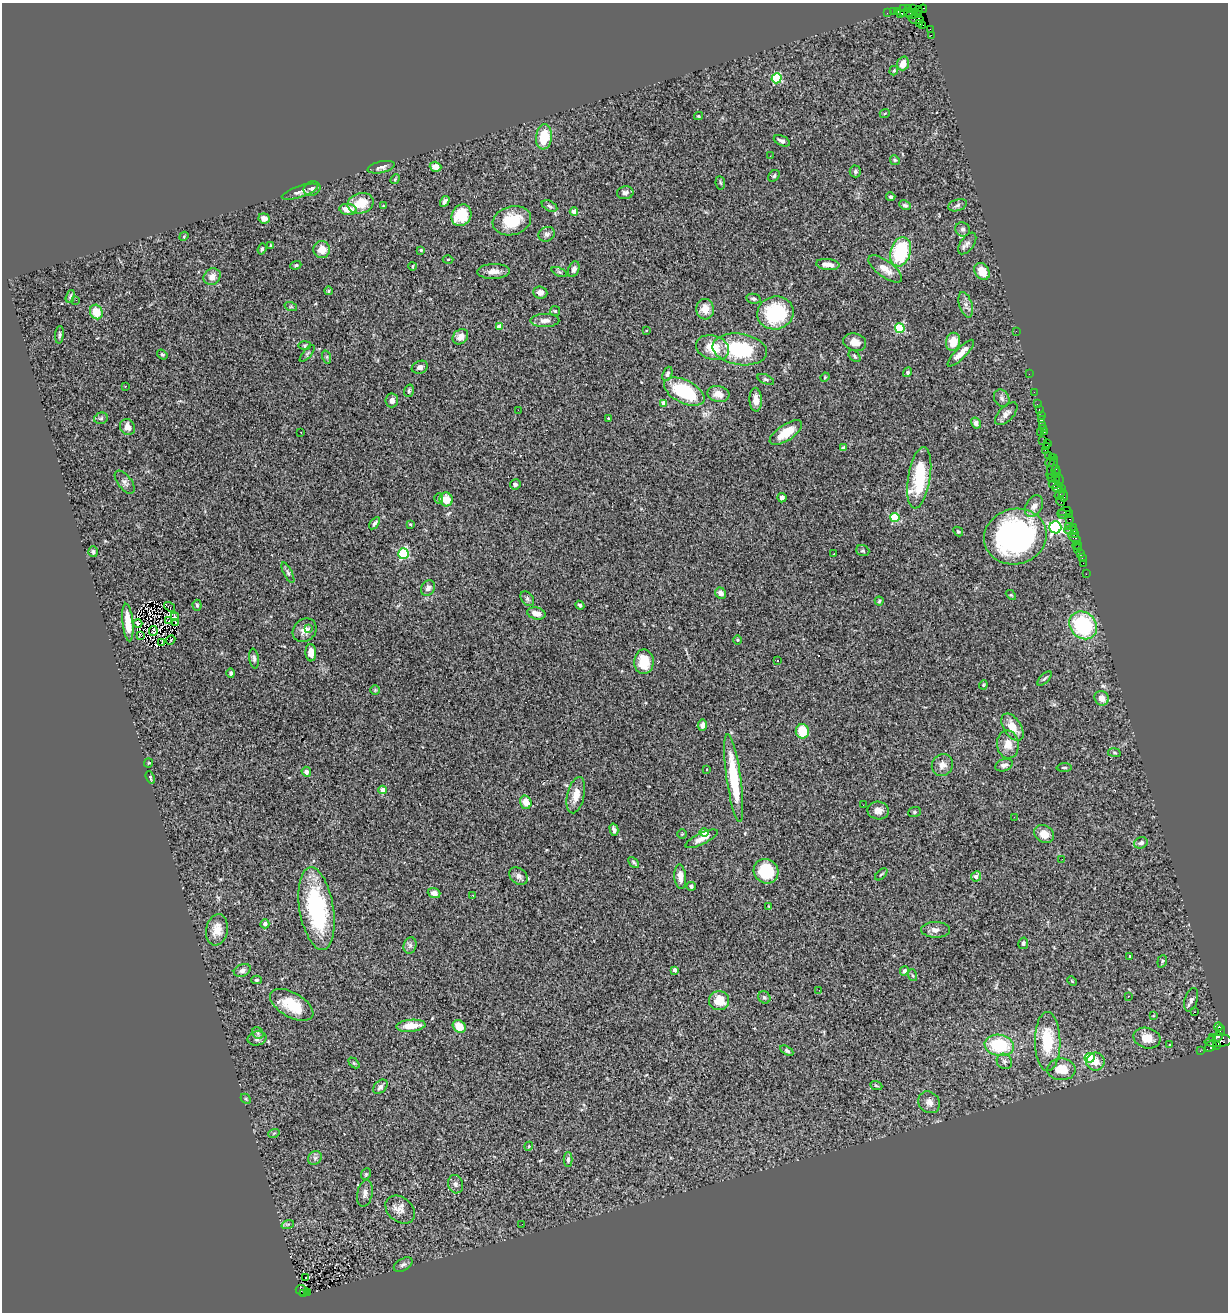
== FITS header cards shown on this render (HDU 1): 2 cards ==
NAXIS1  =                 1226
NAXIS2  =                 1310

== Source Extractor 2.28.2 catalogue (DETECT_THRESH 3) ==
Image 1226 x 1310 px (HDU 1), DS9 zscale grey, 1 PNG px = 1 image px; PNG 1230 x 1314 px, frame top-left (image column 1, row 1310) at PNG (2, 3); each listed source drawn as its Kron ellipse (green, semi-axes under 4 px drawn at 4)
Background 4.14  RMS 0.11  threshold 0.333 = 3 sigma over >= 5 px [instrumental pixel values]
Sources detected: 309; all 309 listed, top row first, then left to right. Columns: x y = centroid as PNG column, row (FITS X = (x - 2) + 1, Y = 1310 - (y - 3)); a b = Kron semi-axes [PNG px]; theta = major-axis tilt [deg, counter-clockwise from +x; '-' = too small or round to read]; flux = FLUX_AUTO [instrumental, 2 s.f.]
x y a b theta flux
903 9 4 3 - 110
908 9 3 3 - 69
912 9 3 2 - 78
923 9 4 2 - 66
918 10 4 2 - 86
893 11 2 2 - 87
898 11 2 2 - 100
887 13 2 2 - 45
901 13 3 2 - 65
906 13 6 3 9 210
912 14 6 4 24 510
919 14 4 3 - 130
916 20 7 4 -5 700
919 23 4 3 - 230
923 25 2 2 - 63
930 29 4 2 - 160
931 35 3 2 - 29
903 63 7 5 71 70
894 71 5 3 - 8.8
777 78 5 5 - 500
885 113 5 3 - 6.4
699 116 4 4 - 7.1
544 137 12 8 84 190
782 141 8 5 -24 29
770 156 2 2 - 5.1
895 160 5 4 - 11
381 167 14 5 13 31
435 167 6 5 - 59
855 171 6 5 - 17
774 176 6 5 - 14
395 179 5 4 - 9.3
720 183 7 4 -82 12
312 188 8 7 - 26
300 192 19 5 19 36
625 193 8 6 4 26
891 197 4 4 - 13
445 201 6 4 60 21
361 203 13 10 14 150
905 205 6 4 -26 14
957 205 9 5 18 21
383 206 4 3 - 4.8
549 206 8 5 -28 13
348 209 8 5 -6 110
574 212 4 4 - 110
461 215 11 9 61 240
264 218 6 5 - 52
512 221 19 14 16 230
963 229 7 7 - 21
547 234 8 7 - 24
184 236 5 3 - 7
967 243 12 6 54 31
271 246 4 2 - 6.6
262 249 6 3 70 10
322 249 8 8 - 88
421 250 4 4 - 7.9
901 252 15 10 73 480
448 259 5 3 - 7.3
828 264 11 5 -6 54
296 265 5 4 - 12
413 266 4 3 - 6.3
574 269 8 5 68 21
885 269 20 8 -36 79
493 271 16 7 2 60
982 271 9 7 -55 110
559 272 8 4 -23 14
212 277 9 8 - 57
328 291 4 4 - 11
540 292 7 6 - 36
70 296 6 4 72 13
754 299 7 5 -11 17
76 300 2 2 - 30
966 305 13 6 -72 36
291 307 6 4 -18 9.5
705 309 10 9 - 83
555 311 5 5 - 10
96 312 7 6 - 120
775 313 18 16 13 530
545 320 14 6 1 47
499 327 4 4 - 99
900 328 5 5 - 530
646 330 3 2 - 6
1016 331 2 2 - 46
59 335 9 3 85 13
460 337 8 7 - 40
855 342 11 8 -17 66
953 342 9 7 79 120
305 345 6 3 1 9.6
713 348 17 12 -17 170
740 349 27 15 -9 510
961 353 18 5 45 83
162 354 5 4 - 9.8
307 354 10 3 50 14
855 356 7 4 -44 13
327 357 7 4 -72 12
420 367 8 6 23 30
908 372 5 4 - 12
667 374 7 4 68 17
1029 374 2 2 - 84
825 377 5 3 - 6.7
766 379 9 4 -24 14
125 386 3 3 - 14
409 391 6 4 71 12
684 392 22 11 -26 490
1034 392 2 2 - 55
718 394 11 8 -14 67
1002 398 9 7 -61 25
392 400 7 6 - 37
756 400 12 6 -88 49
664 403 4 4 - 93
1037 404 2 2 - 71
518 410 2 2 - 24
1039 410 3 2 - 100
1006 414 14 7 46 38
1041 416 2 2 - 110
101 418 7 5 13 14
608 419 4 3 - 8.4
1041 420 4 3 - 200
976 423 6 5 - 27
1042 425 3 2 - 100
127 427 8 7 - 54
1044 429 4 2 - 110
1045 431 3 3 - 94
301 432 2 2 - 4.7
786 433 18 8 33 160
1040 433 3 3 - 220
1043 440 3 2 - 170
1048 443 3 2 - 98
1047 446 3 2 - 76
843 448 4 4 - 16
1045 450 2 2 - 220
1048 455 3 3 - 64
1052 457 4 2 - 130
1050 462 5 3 - 430
1052 467 12 4 72 950
1056 470 4 3 - 120
1056 473 5 3 - 480
1051 477 2 2 - 95
919 478 31 11 81 420
1055 479 2 2 - 130
1059 480 6 3 -79 470
125 482 13 6 -52 30
515 484 5 5 - 16
1055 484 6 4 -6 1400
1057 488 5 3 - 290
1062 489 4 2 - 79
1060 495 6 3 52 280
1064 496 6 3 -90 360
782 498 4 4 - 24
439 499 5 4 - 9.8
446 499 7 6 - 96
1060 501 5 2 - 77
1034 506 11 8 62 46
1065 511 7 3 18 280
1062 514 4 2 - 240
1069 514 3 2 - 140
895 517 4 4 - 350
1070 519 3 2 - 91
375 523 7 4 53 17
410 524 4 3 - 6.2
1069 526 3 2 - 380
1055 527 6 6 - 1400
1073 527 4 2 - 86
1071 530 7 2 -2 190
958 532 5 4 - 9.7
1075 534 4 2 - 120
1015 537 31 27 13 1800
1075 538 7 3 -38 390
1077 545 4 2 - 51
1077 549 2 2 - 20
863 551 6 5 - 12
93 552 5 4 - 15
403 554 5 5 - 630
834 554 3 2 - 16
1080 554 3 3 - 200
1082 557 3 2 - 79
1083 563 2 2 - 58
288 573 11 4 -63 15
1086 574 2 2 - 25
428 588 8 6 57 36
721 593 6 5 - 37
1011 595 6 3 -43 8.4
527 599 8 6 -52 18
879 601 4 4 - 9.4
197 605 5 4 - 12
580 605 4 3 - 13
169 607 6 2 -36 12
536 613 9 6 -14 57
175 617 4 3 - 170
169 621 4 2 - 7.4
176 622 2 2 - 4.3
128 623 19 5 -85 120
138 623 4 3 - 18
1083 625 15 13 -48 610
309 629 3 3 - 18
305 630 13 11 40 61
153 631 5 3 - 2.6
140 635 3 2 - 8.3
171 640 5 2 - 7.7
737 640 5 3 - 6.7
162 643 4 2 - 0.13
311 653 8 5 -88 52
254 658 10 5 -81 18
777 661 3 2 - 7.1
644 662 12 9 88 190
231 673 5 4 - 15
1045 678 9 4 45 14
983 685 4 4 - 7.7
375 690 5 4 - 8.1
1102 698 7 7 - 56
702 725 6 4 82 50
1012 727 15 8 -56 110
802 731 7 6 - 170
1008 744 14 11 -85 82
1114 753 6 3 -9 8.8
149 763 4 4 - 7.4
942 765 11 10 - 52
1004 765 9 6 19 25
1064 767 7 3 0 11
706 769 3 2 - 5.1
306 772 5 4 - 24
150 777 6 3 -70 11
734 778 44 7 -82 440
383 790 4 4 - 93
576 795 18 8 77 88
526 802 7 6 - 87
863 805 3 2 - 6.1
878 811 11 9 -10 47
914 812 6 5 - 11
1014 817 2 2 - 4.3
614 830 6 4 -75 24
704 832 4 4 - 120
682 834 4 4 - 7.3
1044 834 10 8 -33 83
702 839 18 5 25 59
1141 843 7 5 26 22
1062 859 2 2 - 5.7
634 862 6 4 -45 12
766 871 13 12 - 260
881 874 7 3 44 8.6
519 876 10 7 -40 32
976 876 5 4 - 34
680 877 12 6 -85 47
691 886 5 4 - 18
434 893 6 5 - 32
473 895 2 2 - 9.7
769 906 2 2 - 4.5
316 909 42 17 -81 820
265 924 4 4 - 33
217 930 16 11 80 100
935 930 14 8 -1 37
1023 943 6 5 - 15
410 945 8 6 74 21
1129 957 3 3 - 8.5
1162 961 6 4 70 11
242 970 9 6 24 30
675 970 4 4 - 25
904 971 5 3 - 18
912 975 6 4 -70 8.7
256 980 5 4 - 12
1072 981 5 3 - 7.2
819 990 2 2 - 4.8
1128 996 2 2 - 6.6
764 997 6 5 - 13
1191 1000 12 6 72 27
719 1001 10 9 - 110
292 1005 24 12 -30 240
1195 1012 3 2 - 3.9
1153 1016 4 2 - 5
411 1026 15 6 5 100
459 1026 7 5 -42 110
1218 1027 4 3 - 1700
1220 1030 5 3 - 110
258 1033 6 5 - 15
1213 1037 3 3 - 220
1218 1037 5 3 - 800
257 1038 9 7 11 24
1147 1038 14 10 -16 110
1048 1041 29 13 -90 320
1218 1041 14 6 5 1300
999 1045 15 10 -10 370
1169 1045 3 2 - 12
1216 1045 3 3 - 390
1210 1046 6 4 39 450
787 1051 7 4 -31 13
1200 1051 2 2 - 53
1090 1058 5 5 - 330
1004 1061 8 7 - 25
1095 1062 9 9 - 78
354 1063 6 4 -44 8.1
1061 1069 14 11 -2 130
876 1085 6 3 -22 9.4
380 1087 8 5 45 30
246 1099 5 4 - 8.5
929 1102 11 10 - 47
274 1133 6 3 19 7.7
529 1146 4 3 - 6.7
315 1158 7 6 - 23
568 1159 7 4 -90 18
366 1174 6 5 - 10
455 1184 9 7 -74 27
365 1193 13 7 79 36
400 1210 16 12 -39 66
288 1224 6 4 18 10
522 1224 2 2 - 5.4
403 1265 10 6 31 22
306 1278 3 2 - 13
302 1291 7 5 -24 660
303 1293 3 2 - 290
307 1293 3 2 - 480